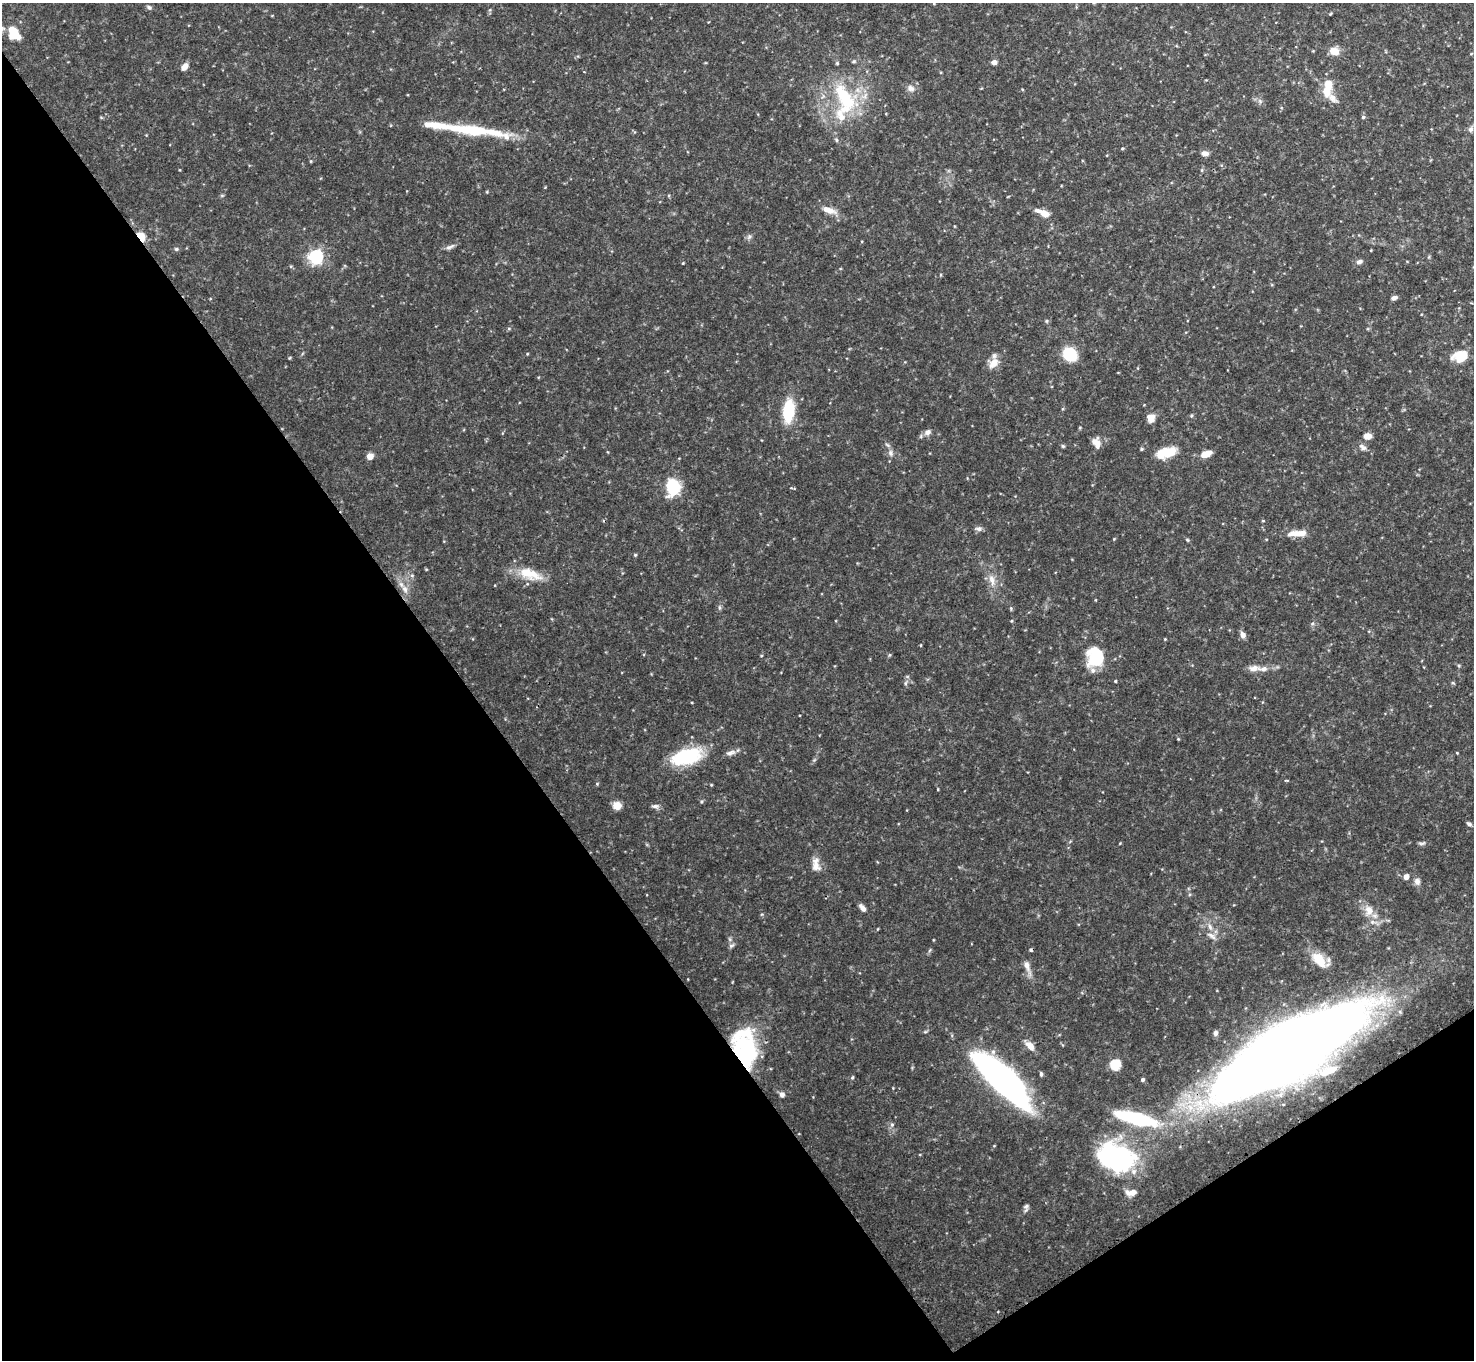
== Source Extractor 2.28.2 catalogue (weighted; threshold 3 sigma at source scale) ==
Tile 14 of 4 x 4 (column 2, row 4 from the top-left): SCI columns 1480-2951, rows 168-1525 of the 5904 x 5905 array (HDU 1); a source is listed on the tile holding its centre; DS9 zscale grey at full resolution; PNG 1476 x 1362 px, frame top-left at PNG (2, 3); no overlay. Shown black and unused: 36% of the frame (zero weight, under 3 of 4 exposures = <1% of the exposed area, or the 3 px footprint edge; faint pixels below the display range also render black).
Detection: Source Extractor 2.28.2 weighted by HDU 2 'WHT'; one run over the whole footprint, this tile lists its part. Background 0.132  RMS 0.0051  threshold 0.0231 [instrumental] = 3 sigma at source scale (4.5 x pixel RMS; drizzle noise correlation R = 1.50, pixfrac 1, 0.05/0.05 arcsec/px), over >= 5 px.
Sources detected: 96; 1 inside a brighter object's white glare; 1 cosmic-ray / hot-pixel residue — not listed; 7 inside a brighter listed object's ellipse — not listed separately; the other 87 listed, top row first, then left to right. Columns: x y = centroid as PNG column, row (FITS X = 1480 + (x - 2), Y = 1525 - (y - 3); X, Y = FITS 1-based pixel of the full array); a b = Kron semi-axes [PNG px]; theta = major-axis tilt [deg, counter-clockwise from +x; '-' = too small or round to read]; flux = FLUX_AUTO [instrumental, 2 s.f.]
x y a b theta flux
149 7 6 5 - 1.1
1330 14 5 3 - 0.43
13 33 14 10 -65 13
1334 51 10 8 -16 5.5
994 62 6 5 - 2
185 67 9 6 48 3
1328 87 21 9 81 11
911 88 9 8 - 2.3
845 98 49 22 -68 33
1363 117 4 4 - 0.75
1470 129 7 6 - 1.5
470 130 75 11 -7 32
836 140 6 4 -88 0.64
1122 149 4 3 - 0.48
1205 153 9 6 -8 2.4
1202 170 5 3 - 0.62
828 210 17 7 -19 5.1
1043 213 15 6 -21 5.5
141 237 8 5 -54 16
449 247 12 5 24 1.6
176 249 5 4 - 0.68
316 257 6 6 - 100
1359 262 7 6 - 1.6
683 263 3 2 - 0.39
1394 298 7 5 16 1.5
1070 354 12 10 -44 22
1462 356 13 8 20 15
993 363 17 10 51 4.8
788 411 16 9 83 26
1151 418 10 9 - 3.6
928 432 8 6 31 2.1
1367 436 7 6 - 4.4
1097 443 13 9 -72 3.8
1063 446 6 4 -44 0.6
1363 447 10 6 -37 1.9
1142 449 4 4 - 0.61
890 453 9 6 -80 1.7
1166 453 21 10 17 12
1206 454 11 6 23 5.8
370 456 5 4 - 6.9
673 487 10 8 85 35
1263 521 5 3 - 0.4
979 529 9 6 -5 1.6
1298 533 25 7 3 6.3
1188 540 6 3 -69 0.57
635 555 5 3 - 0.51
530 574 33 12 -19 11
992 580 16 7 -75 4.1
405 589 11 7 -54 2.6
1243 635 8 6 -61 2.2
921 645 4 3 - 0.38
1096 657 22 19 81 20
1263 669 13 7 4 3.2
1115 681 3 3 - 0.53
905 683 6 4 88 0.85
1178 739 4 3 - 0.42
730 753 13 6 20 2.2
686 756 35 16 14 29
617 805 8 7 - 5.2
656 806 8 6 13 1.4
1469 824 6 4 -28 1
816 864 18 9 -86 4
1406 877 5 4 - 3.9
1417 881 9 7 -67 2
862 908 10 5 -54 2.2
1369 910 15 10 -78 5.4
1210 927 9 5 -63 1.8
1212 936 14 6 -37 2.4
731 946 8 3 19 0.88
1319 959 24 13 -51 9.7
1027 966 13 7 -78 3.2
1215 1033 7 6 - 1.6
747 1045 38 19 -46 34
1030 1046 12 7 -46 4.6
1288 1051 115 34 30 1200
1115 1065 6 5 - 39
1324 1073 14 10 29 5.2
1041 1074 6 4 -81 0.87
852 1077 5 4 - 0.63
1001 1078 58 18 -43 200
1143 1080 4 4 - 1.1
782 1094 7 6 - 1.8
1135 1118 50 12 -14 40
892 1125 6 5 - 0.92
1116 1157 44 30 -19 64
1131 1192 12 6 4 4
1026 1207 10 5 75 1.4
Overlapping masked pixels (flux is a lower limit): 3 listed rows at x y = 141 237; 747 1045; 1288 1051